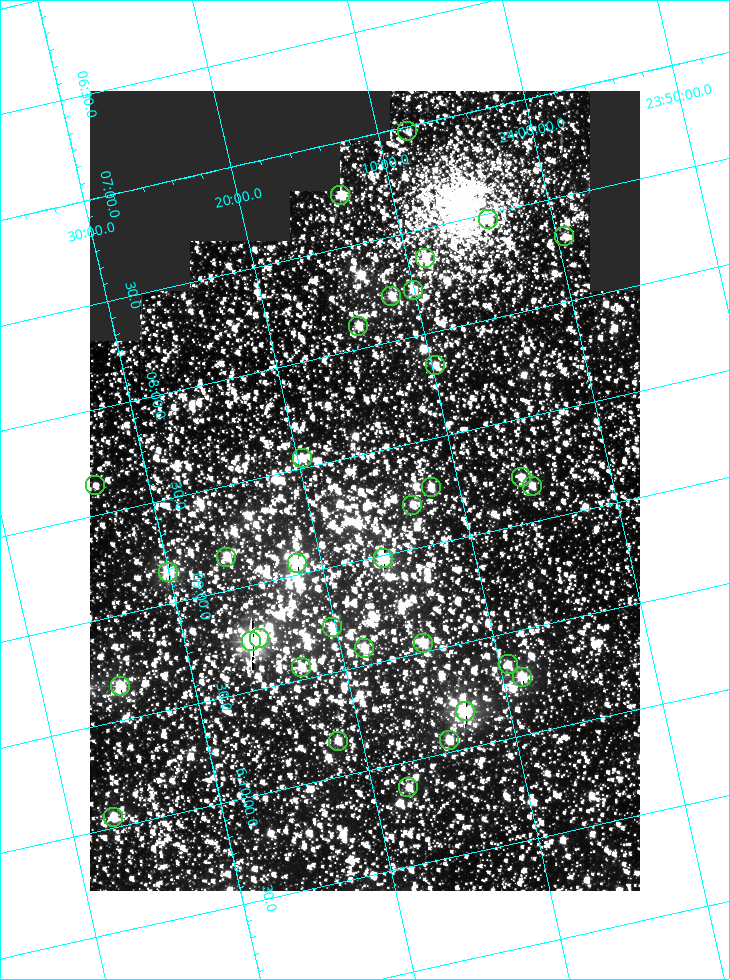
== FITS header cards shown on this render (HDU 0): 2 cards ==
NAXIS1  =                  550
NAXIS2  =                  800

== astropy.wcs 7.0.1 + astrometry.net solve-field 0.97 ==
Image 550 x 800 px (HDU 0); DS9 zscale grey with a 90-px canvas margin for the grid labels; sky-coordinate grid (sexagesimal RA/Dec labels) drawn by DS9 from the SOLVED WCS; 33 Tycho-2 reference stars matched to detected sources circled (green)
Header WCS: RA---TAN/DEC--TAN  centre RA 06:08:40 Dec +24:16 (92.17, +24.27 deg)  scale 3.97 arcsec/px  FOV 36.4' x 53.0'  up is -103 deg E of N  parity normal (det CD < 0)
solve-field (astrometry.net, Tycho-2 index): VERIFIED the header's WCS against the Tycho-2 star catalogue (verified at 3 index scales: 18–31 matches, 0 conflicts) and refined it, rather than solving blind
Solved WCS: RA---TAN-SIP/DEC--TAN-SIP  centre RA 06:08:40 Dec +24:16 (92.17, +24.27 deg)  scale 3.98 arcsec/px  FOV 36.5' x 53.0'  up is -103 deg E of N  parity normal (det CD < 0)
The solver's refit moves the header's centre by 0.1 arcsec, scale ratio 1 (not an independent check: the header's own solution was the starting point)
Tycho-2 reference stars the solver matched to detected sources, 33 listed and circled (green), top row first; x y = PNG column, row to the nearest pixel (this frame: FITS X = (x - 90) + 1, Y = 800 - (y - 91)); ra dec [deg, ICRS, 3 dp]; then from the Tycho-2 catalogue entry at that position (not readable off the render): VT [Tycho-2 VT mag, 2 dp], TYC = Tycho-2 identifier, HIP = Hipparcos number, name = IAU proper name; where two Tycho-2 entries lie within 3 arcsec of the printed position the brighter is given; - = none
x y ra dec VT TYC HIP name
407 131 91.756 +24.135 11.55 1864-383-1 - -
340 195 91.813 +24.222 9.50 1864-951-1 - -
488 219 91.882 +24.069 10.67 1864-1197-1 - -
564 236 91.922 +23.991 11.04 1864-773-1 - -
425 258 91.910 +24.147 9.81 1864-677-1 - -
413 290 91.945 +24.168 9.83 1864-545-1 - -
391 296 91.946 +24.193 9.49 1864-879-1 - -
358 326 91.972 +24.235 9.87 1864-607-1 - -
435 365 92.040 +24.163 9.97 1864-387-1 - -
302 458 92.113 +24.329 10.09 1877-692-1 - -
521 477 92.195 +24.097 9.91 1877-1306-1 - -
95 485 92.090 +24.558 11.22 1868-1493-1 - -
532 486 92.208 +24.088 10.02 1877-898-1 - -
431 487 92.182 +24.197 9.90 1877-42-1 - -
412 505 92.198 +24.221 10.14 1877-234-1 - -
226 557 92.210 +24.434 9.33 1881-345-1 - -
383 558 92.254 +24.266 8.73 1877-224-1 - -
297 563 92.236 +24.360 8.19 1877-300-1 29148 -
168 572 92.212 +24.501 8.67 1881-93-1 - -
332 627 92.321 +24.338 9.42 1877-884-1 - -
259 638 92.315 +24.419 9.14 1881-15-1 - -
251 641 92.316 +24.428 7.55 1881-1595-1 - -
423 643 92.364 +24.244 8.80 1877-1589-1 - -
364 648 92.355 +24.308 9.21 1877-702-1 - -
508 664 92.412 +24.157 10.23 1877-766-1 - -
301 667 92.360 +24.380 9.69 1881-496-1 - -
522 677 92.431 +24.145 8.75 1877-16-1 - -
120 686 92.334 +24.580 8.60 1881-81-1 - -
465 711 92.456 +24.215 7.57 1877-1484-1 - -
449 740 92.485 +24.239 9.49 1877-1276-1 - -
338 741 92.457 +24.359 9.75 1877-1432-1 - -
408 787 92.531 +24.294 10.40 1877-334-1 - -
113 817 92.487 +24.619 9.38 1881-1542-1 - -